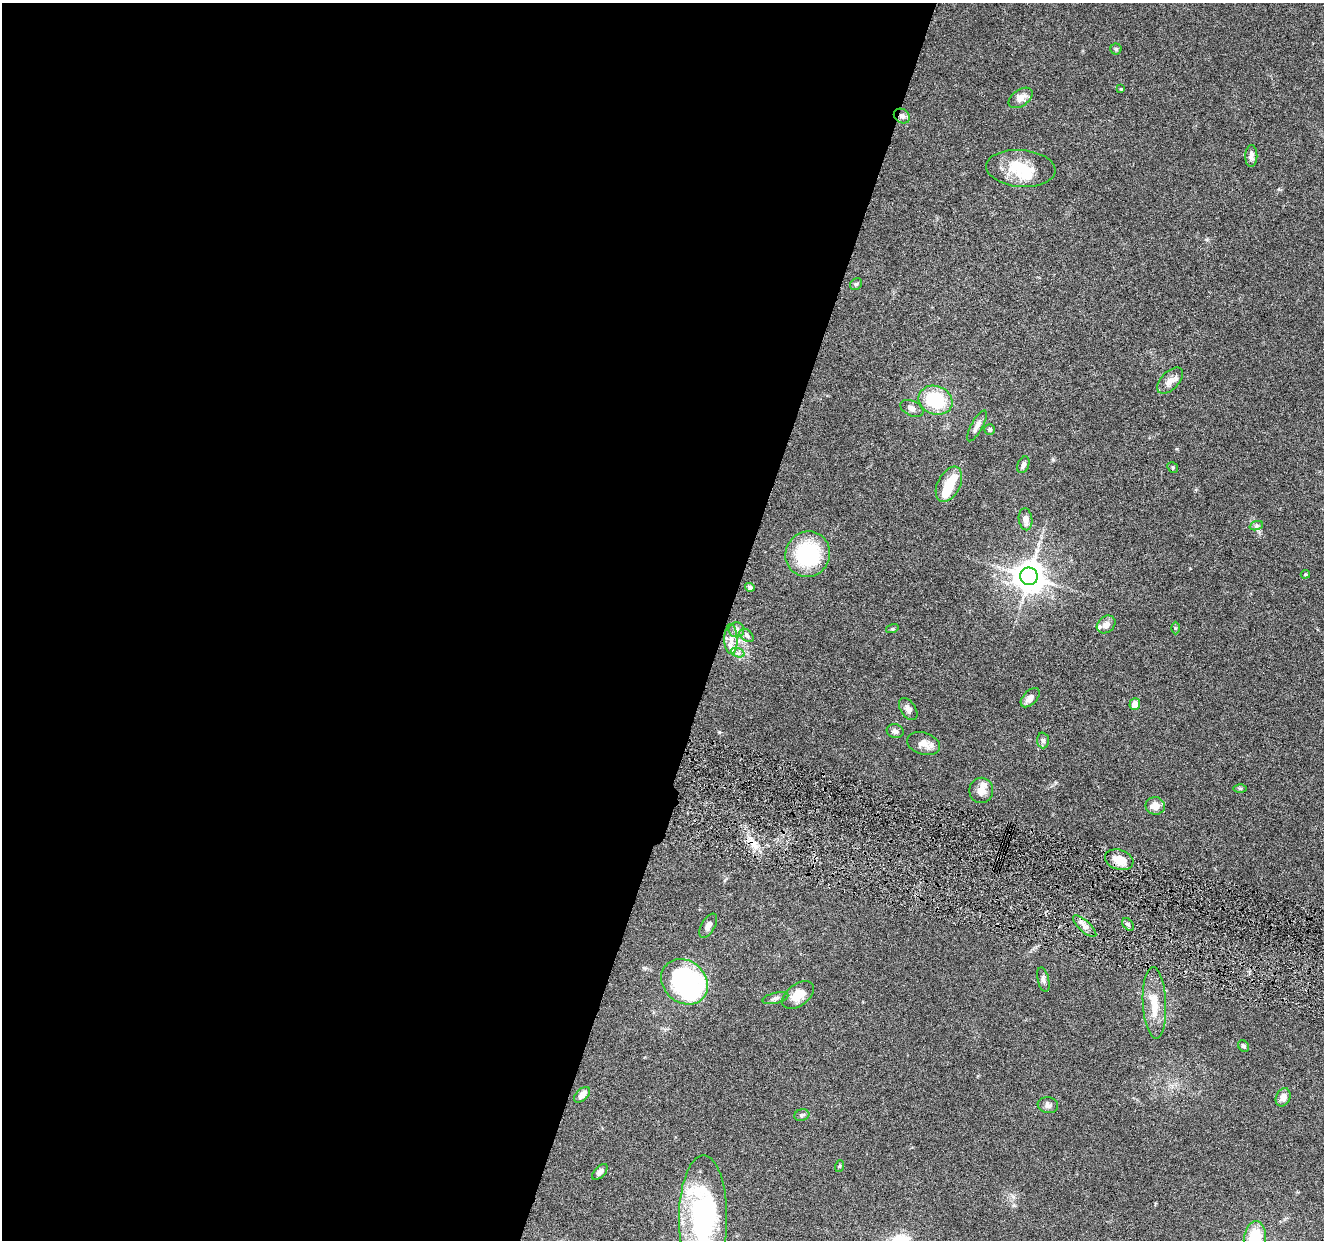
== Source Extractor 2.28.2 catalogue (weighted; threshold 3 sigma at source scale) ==
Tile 5 of 4 x 4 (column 1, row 2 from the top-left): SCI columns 8-1329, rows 2740-3977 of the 5302 x 5350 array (HDU 1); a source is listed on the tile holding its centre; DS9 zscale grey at full resolution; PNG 1326 x 1242 px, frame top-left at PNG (2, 3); each listed source drawn as its Kron ellipse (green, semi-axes under 4 px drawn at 4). Shown black and unused: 55% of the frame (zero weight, under 4 of 8 exposures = <1% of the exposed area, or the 3 px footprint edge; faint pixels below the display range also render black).
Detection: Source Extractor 2.28.2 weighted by HDU 2 'WHT'; one run over the whole footprint, this tile lists its part. Background 0.0882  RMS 0.0047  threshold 0.0192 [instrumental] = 3 sigma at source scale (4.09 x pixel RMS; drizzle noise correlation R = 1.36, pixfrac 0.8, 0.05/0.05 arcsec/px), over >= 5 px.
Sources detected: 66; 4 inside a brighter object's white glare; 1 cosmic-ray / hot-pixel residue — neither listed nor drawn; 6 inside a brighter listed object's ellipse — not listed separately; the other 55 listed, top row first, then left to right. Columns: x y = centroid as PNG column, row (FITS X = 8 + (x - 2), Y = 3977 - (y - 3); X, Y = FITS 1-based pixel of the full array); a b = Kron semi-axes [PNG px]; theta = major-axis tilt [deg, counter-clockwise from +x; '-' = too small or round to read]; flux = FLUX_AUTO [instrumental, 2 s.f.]
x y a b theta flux
1116 49 5 5 - 0.73
1121 89 3 3 - 0.44
1021 98 13 8 35 3.4
902 116 8 7 - 1.7
1251 156 11 6 88 1.9
1021 168 35 18 -5 15
856 284 6 5 - 0.66
1170 381 16 8 46 3.7
935 400 17 14 -21 22
912 408 12 7 -24 2.2
977 426 17 5 62 2.4
990 429 5 5 - 1.1
1023 465 9 5 67 1.6
1173 467 6 5 - 0.66
949 484 19 11 63 8.2
1026 519 11 6 -83 3
1256 526 7 4 19 0.89
808 554 23 22 - 33
1305 574 5 4 - 0.52
1029 576 9 8 - 780
750 587 5 4 - 0.94
1106 624 10 8 39 3
1175 628 6 4 -90 0.52
892 629 6 4 18 0.52
736 630 8 7 - 1.6
747 635 8 5 -40 1.3
731 639 15 6 -89 2.8
738 653 7 4 -18 1
1030 698 12 6 45 2.6
1135 704 6 5 - 4.6
908 709 12 7 -56 2.2
895 731 8 7 - 1.6
1043 740 8 6 -85 1.2
924 744 17 11 -18 3.9
1240 788 6 4 -1 0.54
981 790 12 12 - 3.6
1155 806 10 8 -11 3.9
1119 860 14 10 -17 6.8
1128 924 7 4 -52 1
708 926 13 6 61 2.2
1085 926 15 5 -42 2.6
1043 980 12 5 -77 1.4
685 982 25 21 -42 45
798 995 18 11 36 6.5
775 998 13 5 14 1.5
1154 1003 36 11 -87 9.8
1243 1046 6 5 - 0.79
582 1095 10 5 43 3.2
1283 1097 9 7 65 3.2
1048 1105 10 8 -9 1.8
802 1115 7 6 - 1.1
840 1166 6 4 71 0.46
600 1172 10 5 47 1.7
703 1218 62 24 90 72
1255 1239 18 11 82 20
Overlapping masked pixels (flux is a lower limit): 2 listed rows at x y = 902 116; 1119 860
Isophote crosses this tile's border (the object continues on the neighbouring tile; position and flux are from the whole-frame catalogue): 2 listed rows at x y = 703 1218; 1255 1239